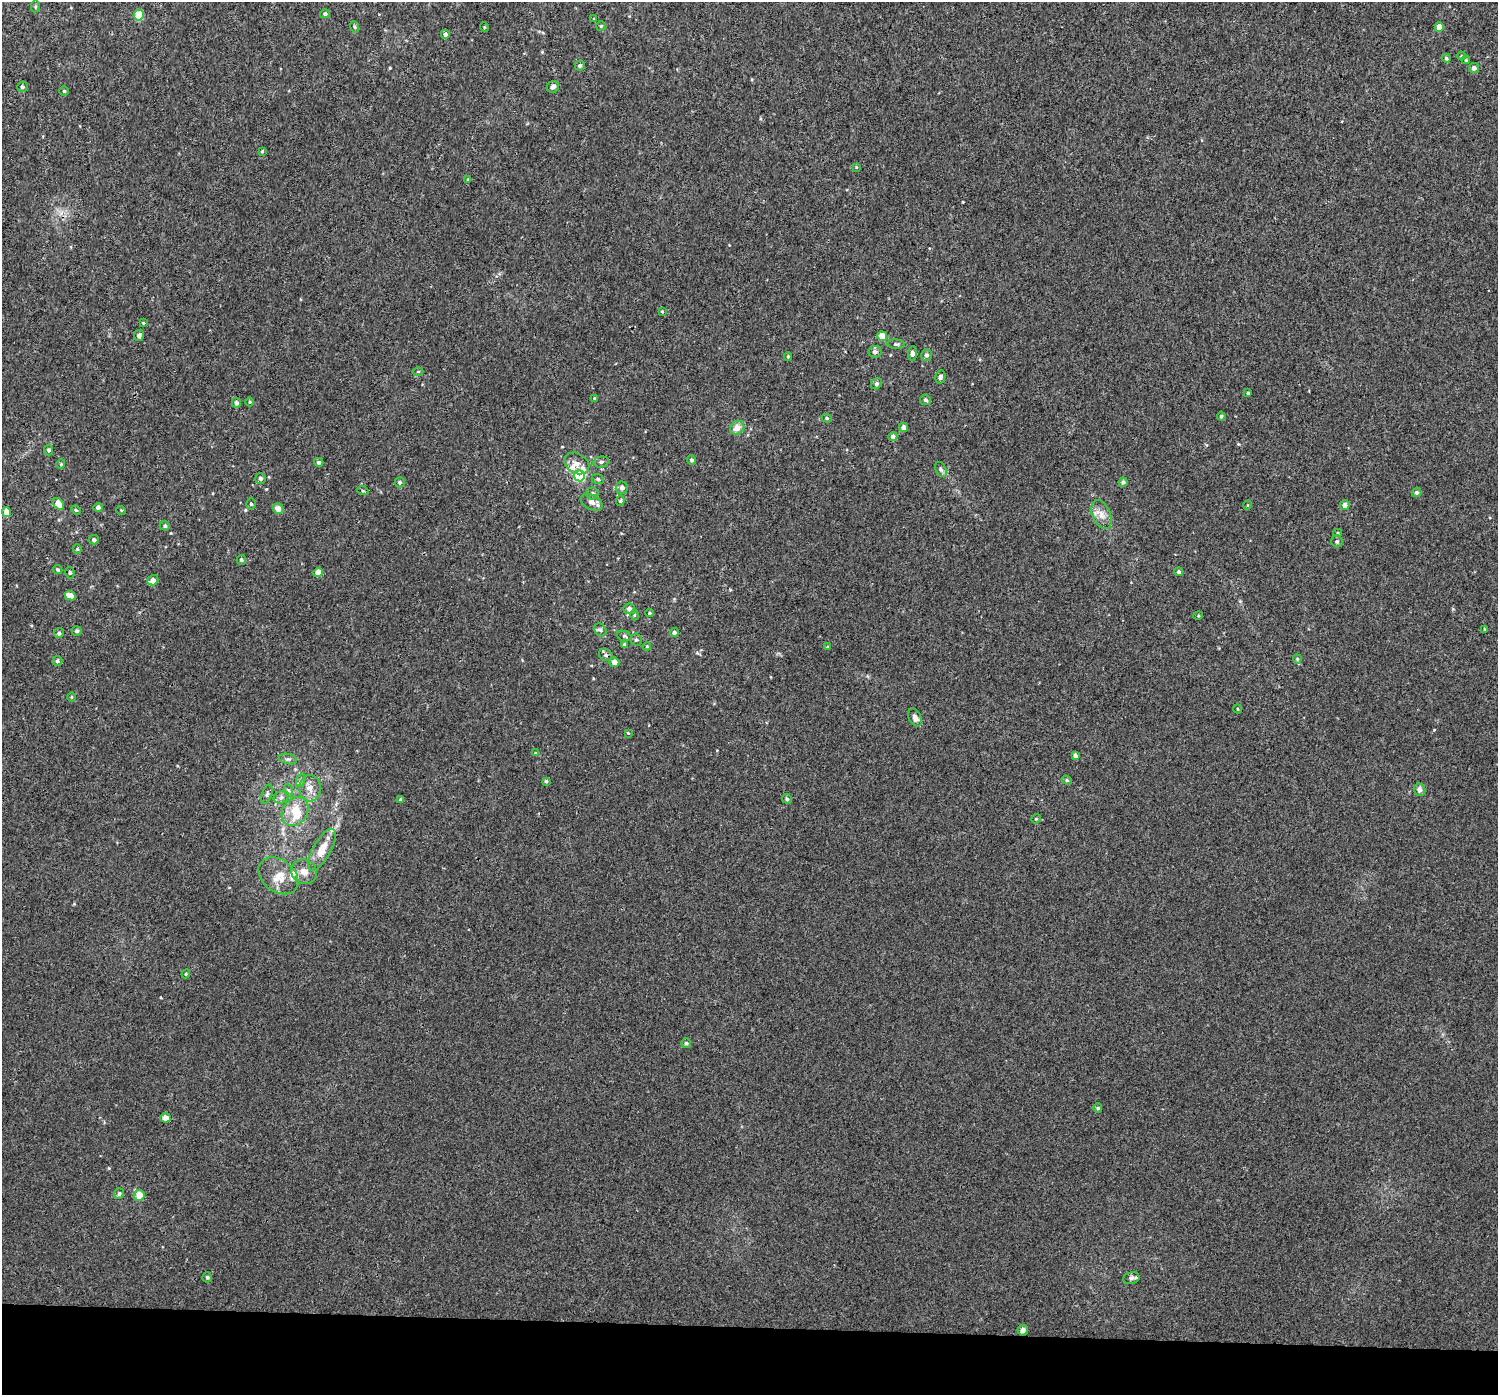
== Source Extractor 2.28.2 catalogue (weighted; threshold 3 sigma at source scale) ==
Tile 8 of 3 x 3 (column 2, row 3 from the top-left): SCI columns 1500-2995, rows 274-1666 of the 4512 x 4831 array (HDU 1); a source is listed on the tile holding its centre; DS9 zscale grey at full resolution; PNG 1500 x 1397 px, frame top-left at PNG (2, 2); each listed source drawn as its Kron ellipse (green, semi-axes under 4 px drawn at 4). Shown black and unused: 5% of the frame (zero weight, under 3 of 4 exposures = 4% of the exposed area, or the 3 px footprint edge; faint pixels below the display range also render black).
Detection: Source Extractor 2.28.2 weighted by HDU 2 'WHT'; one run over the whole footprint, this tile lists its part. Background 0.00177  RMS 0.0024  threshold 0.0106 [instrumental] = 3 sigma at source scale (4.5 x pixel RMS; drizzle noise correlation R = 1.50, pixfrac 1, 0.0396/0.0396 arcsec/px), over >= 5 px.
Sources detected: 137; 1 inside a brighter object's white glare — neither listed nor drawn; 5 inside a brighter listed object's ellipse — not listed separately; the other 131 listed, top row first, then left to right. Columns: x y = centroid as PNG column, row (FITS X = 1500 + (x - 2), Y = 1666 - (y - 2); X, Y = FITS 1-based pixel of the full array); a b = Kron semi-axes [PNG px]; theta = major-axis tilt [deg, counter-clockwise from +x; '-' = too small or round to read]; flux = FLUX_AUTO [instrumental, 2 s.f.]
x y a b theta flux
35 6 6 3 82 0.28
325 14 5 4 - 0.55
139 15 5 5 - 5.9
594 19 4 3 - 0.2
601 26 5 4 - 0.26
355 27 6 4 -73 0.32
484 27 5 3 - 0.2
1439 27 4 4 - 2.5
445 34 4 4 - 0.82
1461 56 4 3 - 0.22
1446 58 4 4 - 0.44
1466 60 4 4 - 0.25
580 66 5 5 - 0.45
1474 68 5 5 - 0.93
22 87 5 5 - 0.51
553 87 6 5 - 0.74
64 91 4 4 - 0.29
262 151 3 3 - 0.28
856 167 3 3 - 0.22
468 179 4 4 - 0.23
662 311 4 3 - 0.21
143 323 3 2 - 0.22
139 335 6 5 - 0.62
882 336 5 5 - 2.8
896 344 9 5 -5 0.45
875 352 6 6 - 0.76
912 353 7 4 86 0.78
926 355 6 5 - 0.75
788 356 4 3 - 0.26
418 371 5 3 - 0.22
940 377 7 5 76 0.63
876 384 6 5 - 0.54
1248 393 3 3 - 0.31
595 398 3 3 - 0.32
925 400 5 5 - 0.46
250 402 4 4 - 0.23
236 403 5 4 - 0.73
1221 416 4 4 - 0.42
827 418 5 4 - 0.34
904 427 5 4 - 1.1
737 428 7 6 - 2
893 436 4 4 - 0.96
49 450 5 4 - 0.48
692 460 5 4 - 0.47
319 462 5 4 - 0.55
601 462 8 5 10 0.62
577 463 13 10 -31 1.8
61 464 4 4 - 0.27
941 469 8 5 -63 0.56
579 476 5 5 - 15
260 479 5 5 - 0.6
598 479 6 5 - 0.4
400 482 5 5 - 0.49
1123 482 5 4 - 0.49
622 488 6 6 - 0.79
363 491 6 3 -19 0.24
1417 492 5 4 - 0.5
593 493 6 6 - 0.51
620 501 5 4 - 0.3
592 502 12 7 -29 1.3
58 504 6 5 - 3.1
251 504 5 4 - 0.37
1248 505 5 3 - 0.21
1345 505 5 4 - 1.4
98 507 4 4 - 0.74
278 509 5 5 - 1.7
76 510 5 4 - 0.3
121 510 5 3 - 0.18
6 512 5 4 - 2.1
1101 515 15 9 -68 2
165 526 5 5 - 0.49
1338 533 4 4 - 0.31
94 540 5 4 - 0.53
1337 541 6 5 - 0.47
77 549 5 4 - 0.29
241 560 5 4 - 0.37
58 570 5 4 - 0.33
318 572 4 4 - 2.2
1179 572 4 4 - 0.53
70 573 6 4 -78 0.35
153 580 6 4 37 1.2
70 596 6 4 -24 2.4
629 609 6 5 - 1.2
649 613 4 4 - 0.26
634 615 5 3 - 0.27
1198 616 5 3 - 0.22
1485 629 4 3 - 0.22
600 630 7 5 -45 0.5
77 631 5 4 - 0.49
59 633 5 4 - 0.5
674 633 4 4 - 0.57
624 636 7 5 -21 0.41
636 640 6 5 - 0.46
624 644 4 4 - 0.41
647 646 4 3 - 0.2
827 647 4 4 - 0.2
606 655 7 6 - 0.59
1297 659 4 4 - 0.27
57 661 5 5 - 0.51
614 662 5 5 - 1.3
71 697 5 3 - 0.21
1238 709 4 3 - 0.18
915 718 9 6 -62 1
628 733 3 2 - 0.21
535 753 4 4 - 0.21
1075 756 4 4 - 0.89
288 759 9 5 -13 0.61
301 780 7 4 71 0.48
1067 780 5 4 - 0.31
546 781 4 4 - 0.33
310 788 13 11 -87 2.2
288 790 6 4 -70 0.42
1420 790 6 5 - 0.9
267 794 10 5 71 0.56
281 797 8 6 21 0.76
787 799 5 4 - 0.4
401 800 4 4 - 0.61
295 812 15 12 55 4.9
1036 819 5 4 - 0.29
322 849 23 9 61 4
304 872 13 12 - 2.1
278 876 22 16 -38 4.2
186 974 4 4 - 0.24
686 1043 5 4 - 0.4
1098 1108 5 4 - 0.28
165 1118 5 5 - 1.8
119 1194 5 5 - 0.5
139 1195 5 5 - 2.8
207 1277 5 5 - 0.47
1131 1278 8 6 12 0.66
1023 1330 5 5 - 0.93